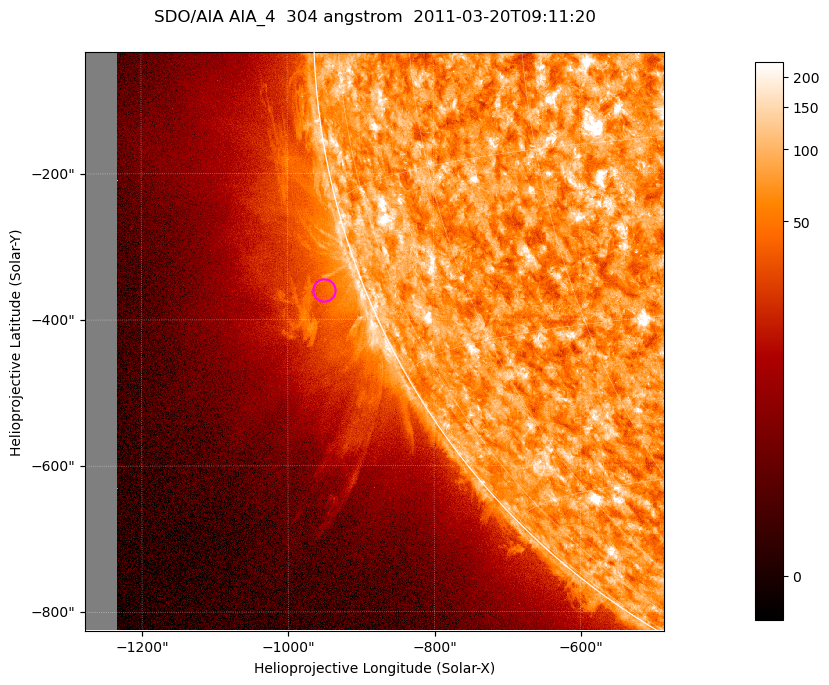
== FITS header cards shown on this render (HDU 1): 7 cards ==
TELESCOP= 'SDO/AIA '           / For AIA: SDO/AIA
INSTRUME= 'AIA_4   '           / For AIA: AIA_ATA1, AIA_ATA2, AIA_ATA3 or AIA_AT
WAVELNTH=                  304 / [angstrom] Wavelength
WAVEUNIT= 'angstrom'           / Wavelength unit: angstrom
DATE-OBS= '2011-03-20T09:11:20.126' / [ISO] Date when observation started; ISO 8
CTYPE1  = 'HPLN-TAN'           / CTYPE1; Typically HPLN
CTYPE2  = 'HPLT-TAN'           / CTYPE2; Typically HPLT

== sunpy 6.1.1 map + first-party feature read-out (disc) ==
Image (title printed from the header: SDO/AIA AIA_4  304 angstrom  2011-03-20T09:11:20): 1320 x 1320 px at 0.6 arcsec/px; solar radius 964 arcsec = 1605 px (partial field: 9.1% of the solar disc is inside the frame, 42% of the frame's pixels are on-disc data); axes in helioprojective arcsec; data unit not stated in the header (colour bar unlabelled)
Orientation: roll -0.132 deg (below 1 deg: not rotated)
Missing data: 5.5% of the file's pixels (0.0% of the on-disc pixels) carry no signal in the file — blank (NaN) pixels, whole columns, Tx -1278..-1232 arcsec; drawn neutral grey and excluded from every search
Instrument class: DISC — disc imager (sunpy class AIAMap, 304 A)
Bright regions (active regions / flare kernels): reference = the on-disc median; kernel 11 px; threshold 5 sigma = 117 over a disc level ~73.2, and >= 1.15x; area >= 1742 px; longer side >= 16 px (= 9.6 arcsec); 0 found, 0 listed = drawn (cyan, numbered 1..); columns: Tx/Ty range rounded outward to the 2 arcsec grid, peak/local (2 s.f.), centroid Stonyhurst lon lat
Off-limb structures (1.02-1.3 R_sun): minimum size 400 px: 6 found; the strongest spans PA ~100..120 deg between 1.02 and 1.15 R_sun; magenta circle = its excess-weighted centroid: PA ~110 deg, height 1.05 R_sun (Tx ~-950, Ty ~-360 arcsec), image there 2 x the reference